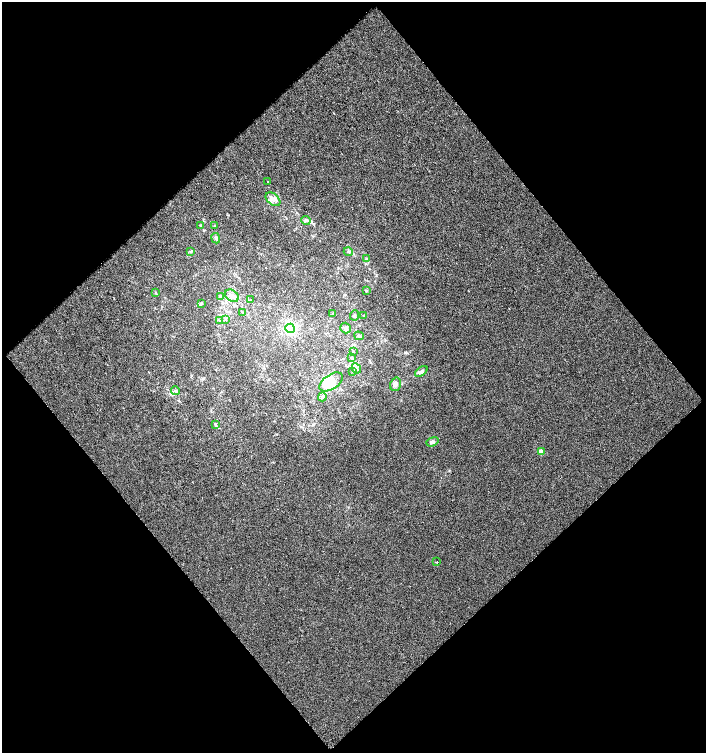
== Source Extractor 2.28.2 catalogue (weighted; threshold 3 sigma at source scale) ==
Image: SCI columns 47-1453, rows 1-1502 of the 1495 x 1502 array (HDU 1 of 3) = the unmasked area's bounding box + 8 px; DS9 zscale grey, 2 x 2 block average (1 PNG px = mean of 2 x 2 image px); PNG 708 x 755 px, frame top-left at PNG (2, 2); each listed source drawn as its Kron ellipse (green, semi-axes under 4 px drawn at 4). Shown black and unused: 51% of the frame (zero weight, under 2 of 3 exposures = <1% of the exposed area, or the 3 px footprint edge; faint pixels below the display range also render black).
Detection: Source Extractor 2.28.2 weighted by HDU 2 'WHT'. Background 0.00195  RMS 0.005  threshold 0.0223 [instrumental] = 3 sigma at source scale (4.5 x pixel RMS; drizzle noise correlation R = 1.50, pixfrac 1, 0.0396/0.0396 arcsec/px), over >= 5 px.
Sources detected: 42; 2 inside a brighter object's white glare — neither listed nor drawn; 3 inside a brighter listed object's ellipse — not listed separately; the other 37 listed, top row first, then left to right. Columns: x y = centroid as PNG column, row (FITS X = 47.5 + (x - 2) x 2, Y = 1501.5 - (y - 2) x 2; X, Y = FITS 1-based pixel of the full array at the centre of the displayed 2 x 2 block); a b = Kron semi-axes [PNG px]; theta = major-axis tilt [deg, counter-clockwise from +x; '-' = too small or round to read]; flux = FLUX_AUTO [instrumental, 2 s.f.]
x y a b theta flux
267 182 2 2 - 1.6
273 199 8 5 -40 5.8
306 220 5 4 - 1.9
200 225 4 3 - 1.1
214 226 3 2 - 0.78
216 238 5 4 - 2.5
191 251 3 2 - 0.95
348 251 4 3 - 1.5
366 259 4 3 - 1.5
366 291 3 2 - 0.78
156 293 3 2 - 0.63
220 296 3 3 - 1.3
232 296 7 5 -36 6
251 300 4 3 - 1.2
201 304 4 3 - 1.4
243 313 3 3 - 0.99
332 314 3 2 - 0.69
354 315 5 3 - 1.6
364 315 3 2 - 0.89
226 319 3 3 - 0.96
220 321 3 3 - 1.3
290 328 5 4 - 43
346 328 6 5 - 3.5
359 336 5 3 - 1.7
353 352 2 2 - 0.68
352 358 3 2 - 0.91
356 368 5 4 - 2.7
353 371 3 3 - 1.6
421 372 7 4 37 2.7
331 382 13 7 34 26
395 384 7 5 74 3.9
175 391 4 4 - 2.4
322 397 4 3 - 2
215 424 3 2 - 7.4
432 442 6 4 19 3.5
541 452 3 2 - 21
437 562 2 2 - 1.9
Diffuse or blended objects may show on this block-average render without a row.